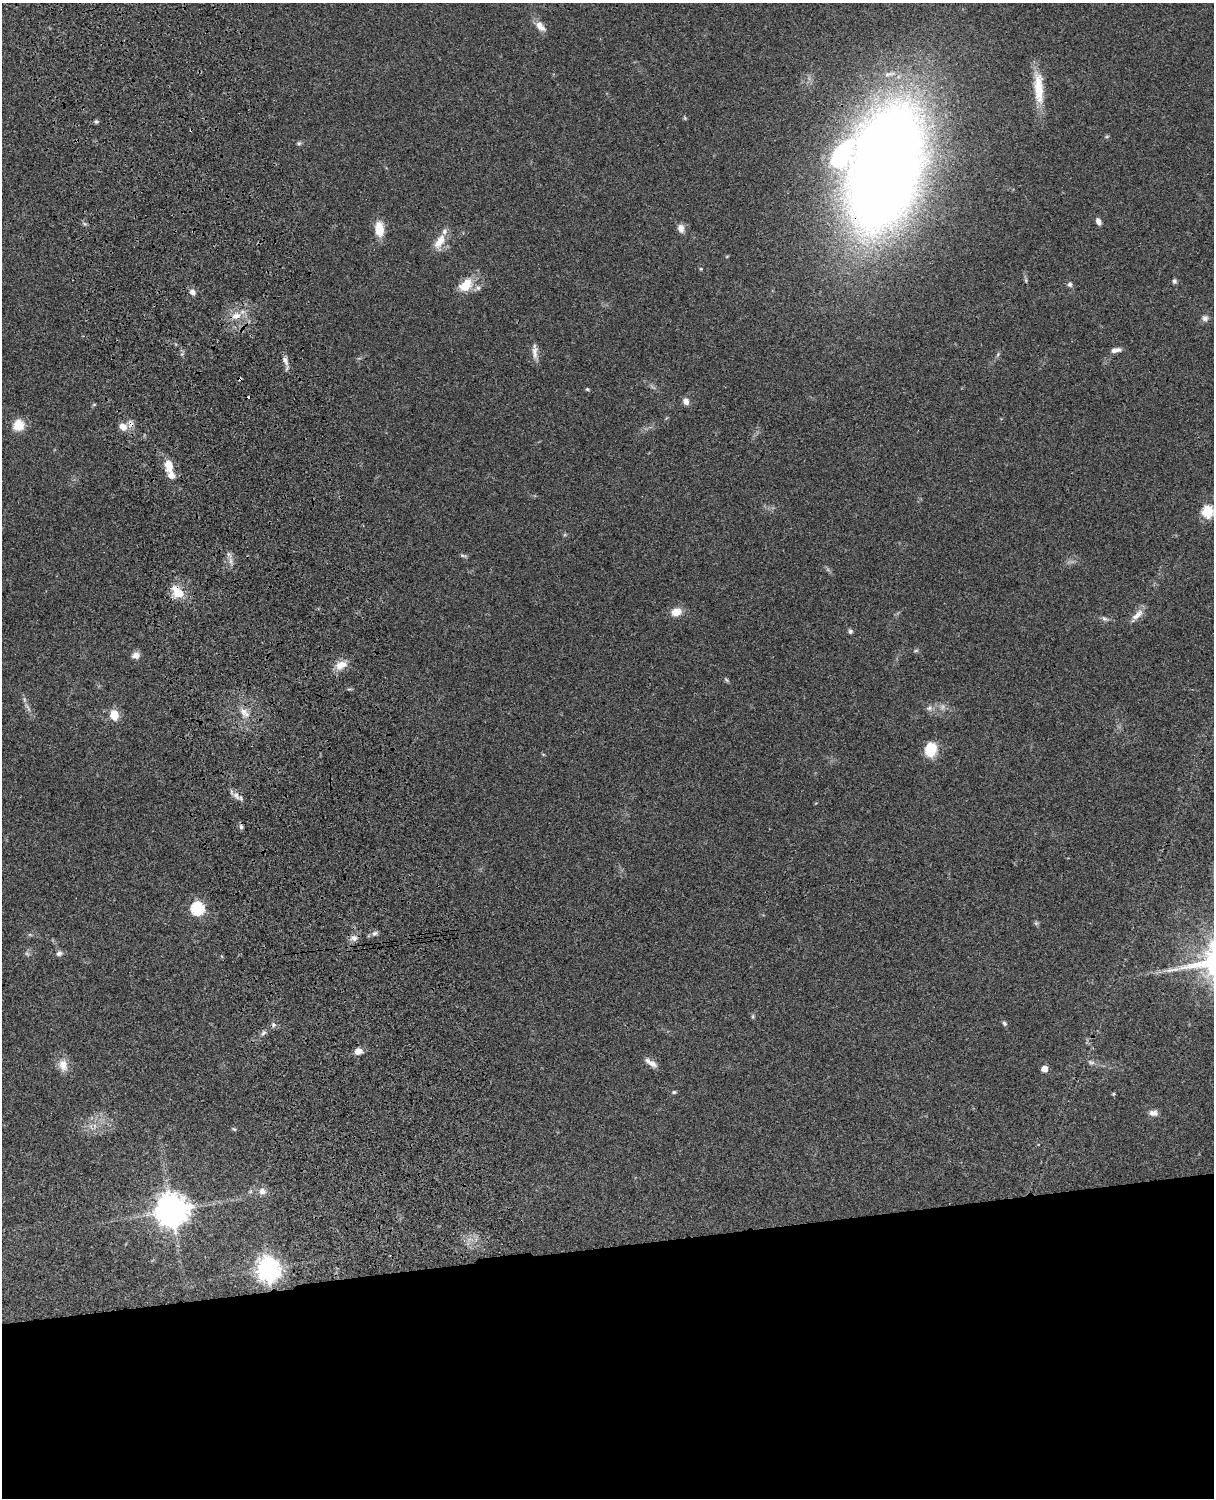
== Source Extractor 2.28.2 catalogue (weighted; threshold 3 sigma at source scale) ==
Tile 11 of 4 x 3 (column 3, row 3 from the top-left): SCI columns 2545-3756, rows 277-1772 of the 5087 x 4927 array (HDU 1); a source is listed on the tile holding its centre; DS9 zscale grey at full resolution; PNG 1216 x 1500 px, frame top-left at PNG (2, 3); no overlay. Shown black and unused: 17% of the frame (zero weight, under 3 of 4 exposures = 6% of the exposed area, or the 3 px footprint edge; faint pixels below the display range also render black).
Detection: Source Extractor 2.28.2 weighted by HDU 2 'WHT'; one run over the whole footprint, this tile lists its part. Background 0.0787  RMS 0.0058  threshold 0.0262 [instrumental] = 3 sigma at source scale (4.5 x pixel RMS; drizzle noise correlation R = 1.50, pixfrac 1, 0.05/0.05 arcsec/px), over >= 5 px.
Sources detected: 77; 2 too faint to see at this stretch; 4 cosmic-ray / hot-pixel residue — not listed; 3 inside a brighter listed object's ellipse — not listed separately; the other 68 listed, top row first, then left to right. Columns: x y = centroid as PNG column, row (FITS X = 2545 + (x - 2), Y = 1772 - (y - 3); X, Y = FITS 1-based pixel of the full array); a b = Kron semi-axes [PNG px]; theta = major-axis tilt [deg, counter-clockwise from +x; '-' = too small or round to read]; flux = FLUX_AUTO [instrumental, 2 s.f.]
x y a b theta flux
540 26 15 8 -49 4.9
1039 88 43 11 -86 17
685 118 6 3 -72 0.62
96 122 6 5 - 0.95
1106 137 7 3 19 0.65
299 143 6 5 - 0.99
842 154 41 21 57 55
885 167 74 41 76 1500
1098 221 8 5 -65 2.6
681 228 10 8 -75 3.3
379 229 13 8 -85 13
440 242 22 10 57 8
701 269 4 3 - 0.54
1174 281 6 5 - 1.3
1070 284 6 5 - 1.6
465 285 17 12 45 12
478 288 6 6 - 1.6
192 292 7 6 - 2.9
236 316 14 9 12 6.5
1205 318 7 7 - 2.2
1116 350 12 5 8 2.9
535 351 21 7 -89 4
285 361 13 6 -67 3
587 389 5 5 - 0.72
686 401 8 7 - 3
94 404 6 3 20 0.6
18 425 11 10 - 11
123 427 10 8 -44 4.4
169 466 14 8 -81 8.7
1208 511 6 6 - 54
228 554 7 4 -71 1.4
463 555 9 4 -15 1
177 592 19 12 -49 10
676 612 12 9 17 6.7
1137 615 19 8 41 4.6
1104 618 9 5 -22 1.4
850 631 6 5 - 1.3
916 650 7 4 1 0.85
136 655 10 8 12 3
341 665 16 11 25 6.5
726 680 7 4 -58 0.84
24 699 7 4 -72 1.1
929 708 8 6 22 1.7
244 713 16 9 -42 5.2
114 715 10 9 - 8.5
931 749 14 11 74 17
236 796 13 7 -55 3.2
241 827 7 5 -75 1.3
197 909 6 6 - 78
1036 923 6 5 - 0.98
375 933 8 6 28 1.8
354 938 10 8 -6 2.8
59 953 7 6 - 2
753 1017 8 4 90 0.82
1004 1023 7 5 -63 1.2
263 1033 8 5 29 1.5
358 1051 9 6 12 4
1091 1062 11 5 -17 1.7
652 1064 14 7 -26 3.6
63 1065 17 13 -77 6.2
1044 1069 5 5 - 8.4
674 1092 6 4 1 0.89
1113 1094 5 4 - 0.75
1153 1113 11 7 -3 2.9
234 1129 7 4 -43 0.74
262 1191 9 8 - 3.2
172 1210 10 10 - 1000
268 1269 8 8 - 520
Overlapping masked pixels (flux is a lower limit): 2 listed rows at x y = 885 167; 177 592
Isophote crosses this tile's border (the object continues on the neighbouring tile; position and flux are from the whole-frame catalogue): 1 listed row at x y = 1208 511